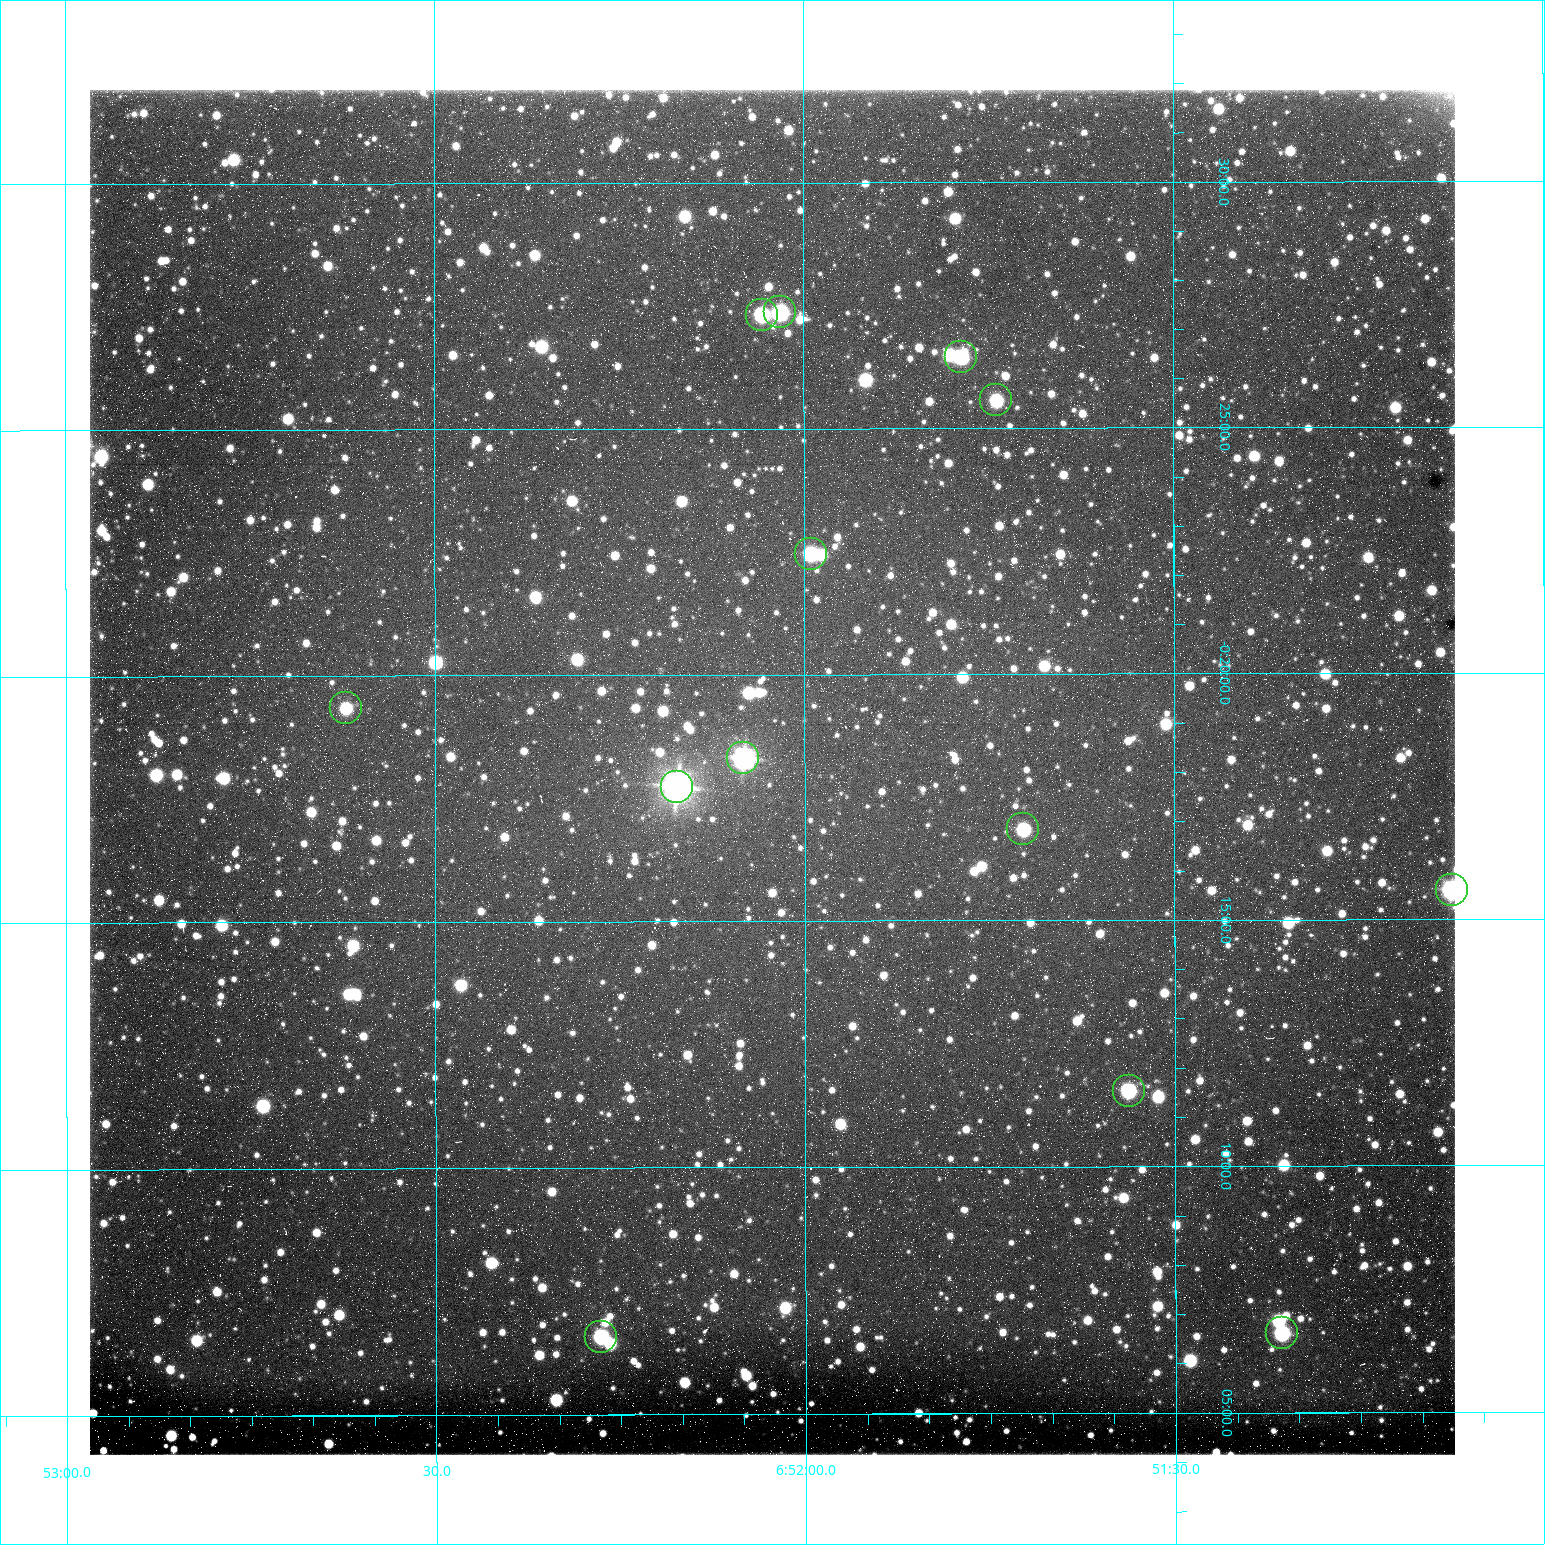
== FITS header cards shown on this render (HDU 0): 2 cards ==
NAXIS1  =                 1365 /fastest changing axis
NAXIS2  =                 1365 /next to fastest changing axis

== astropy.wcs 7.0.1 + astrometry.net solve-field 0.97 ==
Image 1365 x 1365 px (HDU 0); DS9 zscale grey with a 90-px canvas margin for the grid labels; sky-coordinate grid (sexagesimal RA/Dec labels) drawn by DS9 from the SOLVED WCS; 13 Tycho-2 reference stars matched to detected sources circled (green)
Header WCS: RA---TAN/DEC--TAN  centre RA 06:52:03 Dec -00:18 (103.01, -0.30 deg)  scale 1.22 arcsec/px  FOV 27.7' x 27.7'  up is -180 deg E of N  parity flipped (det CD > 0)
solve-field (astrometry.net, Tycho-2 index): VERIFIED the header's WCS against the Tycho-2 star catalogue (13 matches, 0 conflicts) and refined it, rather than solving blind
Solved WCS: RA---TAN-SIP/DEC--TAN-SIP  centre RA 06:52:03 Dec -00:18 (103.01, -0.30 deg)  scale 1.22 arcsec/px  FOV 27.7' x 27.7'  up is -180 deg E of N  parity flipped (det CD > 0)
The solver's refit moves the header's centre by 0.48 arcsec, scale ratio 0.9994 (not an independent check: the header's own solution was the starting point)
Tycho-2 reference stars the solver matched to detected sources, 13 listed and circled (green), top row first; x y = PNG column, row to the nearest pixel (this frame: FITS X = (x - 90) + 1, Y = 1365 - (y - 90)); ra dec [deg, ICRS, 3 dp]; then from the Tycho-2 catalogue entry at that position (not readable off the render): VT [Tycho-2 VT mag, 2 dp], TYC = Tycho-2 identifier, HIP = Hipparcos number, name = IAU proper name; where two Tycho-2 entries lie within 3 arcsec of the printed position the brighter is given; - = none
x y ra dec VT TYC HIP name
780 312 103.008 -0.456 10.52 4800-923-1 - -
762 315 103.014 -0.455 10.17 4800-1475-1 - -
961 357 102.947 -0.441 11.03 4800-2583-1 - -
996 400 102.935 -0.426 11.15 4800-249-1 - -
811 554 102.998 -0.374 11.01 4800-1403-1 - -
346 708 103.155 -0.322 11.02 4801-48-1 - -
743 758 103.021 -0.305 9.51 4800-1727-1 - -
677 787 103.043 -0.296 8.36 4800-1343-1 32977 -
1023 829 102.926 -0.281 10.67 4800-765-1 - -
1452 890 102.781 -0.260 9.01 4800-867-1 - -
1129 1091 102.891 -0.192 10.69 4800-469-1 - -
1282 1333 102.839 -0.110 10.73 4800-214-1 - -
601 1337 103.069 -0.110 10.30 4800-2617-1 - -